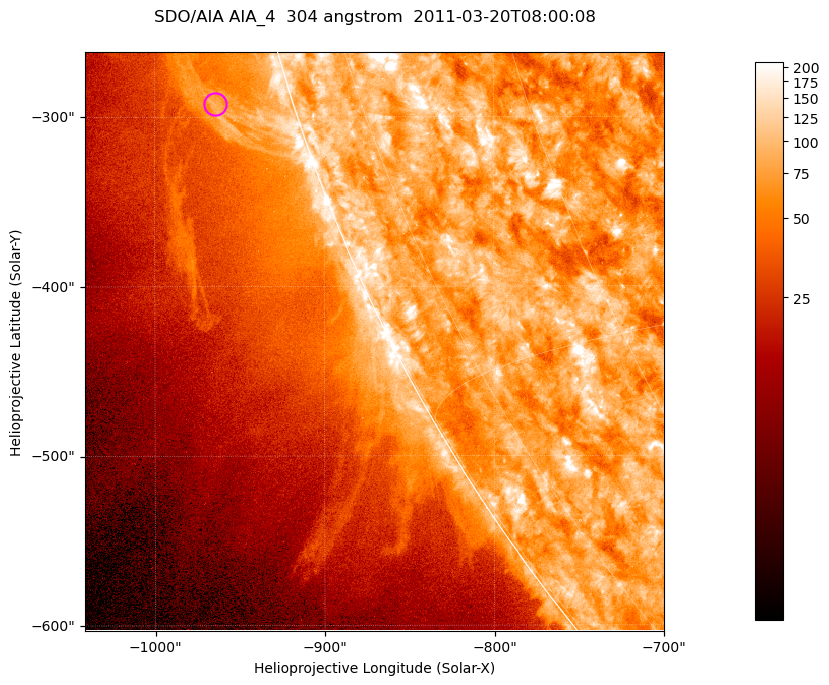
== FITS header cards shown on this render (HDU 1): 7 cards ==
TELESCOP= 'SDO/AIA '           / For AIA: SDO/AIA
INSTRUME= 'AIA_4   '           / For AIA: AIA_ATA1, AIA_ATA2, AIA_ATA3 or AIA_AT
WAVELNTH=                  304 / [angstrom] Wavelength
WAVEUNIT= 'angstrom'           / Wavelength unit: angstrom
DATE-OBS= '2011-03-20T08:00:08.123' / [ISO] Date when observation started; ISO 8
CTYPE1  = 'HPLN-TAN'           / CTYPE1; Typically HPLN
CTYPE2  = 'HPLT-TAN'           / CTYPE2; Typically HPLT

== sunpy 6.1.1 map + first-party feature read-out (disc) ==
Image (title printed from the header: SDO/AIA AIA_4  304 angstrom  2011-03-20T08:00:08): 569 x 569 px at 0.6 arcsec/px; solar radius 964 arcsec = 1605 px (partial field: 1.8% of the solar disc is inside the frame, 45% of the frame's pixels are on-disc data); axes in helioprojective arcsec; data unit not stated in the header (colour bar unlabelled)
Orientation: roll -0.132 deg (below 1 deg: not rotated)
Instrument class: DISC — disc imager (sunpy class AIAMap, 304 A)
Bright regions (active regions / flare kernels): reference = the on-disc median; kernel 5 px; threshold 5 sigma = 125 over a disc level ~78.4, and >= 1.15x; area >= 323 px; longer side >= 7 px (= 4.2 arcsec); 0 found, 0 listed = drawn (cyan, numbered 1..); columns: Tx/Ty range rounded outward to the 2 arcsec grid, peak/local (2 s.f.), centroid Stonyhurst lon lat
Off-limb structures (1.02-1.3 R_sun): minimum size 161 px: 3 found; the strongest spans PA ~105..110 deg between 1.02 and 1.07 R_sun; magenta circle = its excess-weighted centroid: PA ~105 deg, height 1.05 R_sun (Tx ~-964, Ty ~-292 arcsec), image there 2.3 x the reference